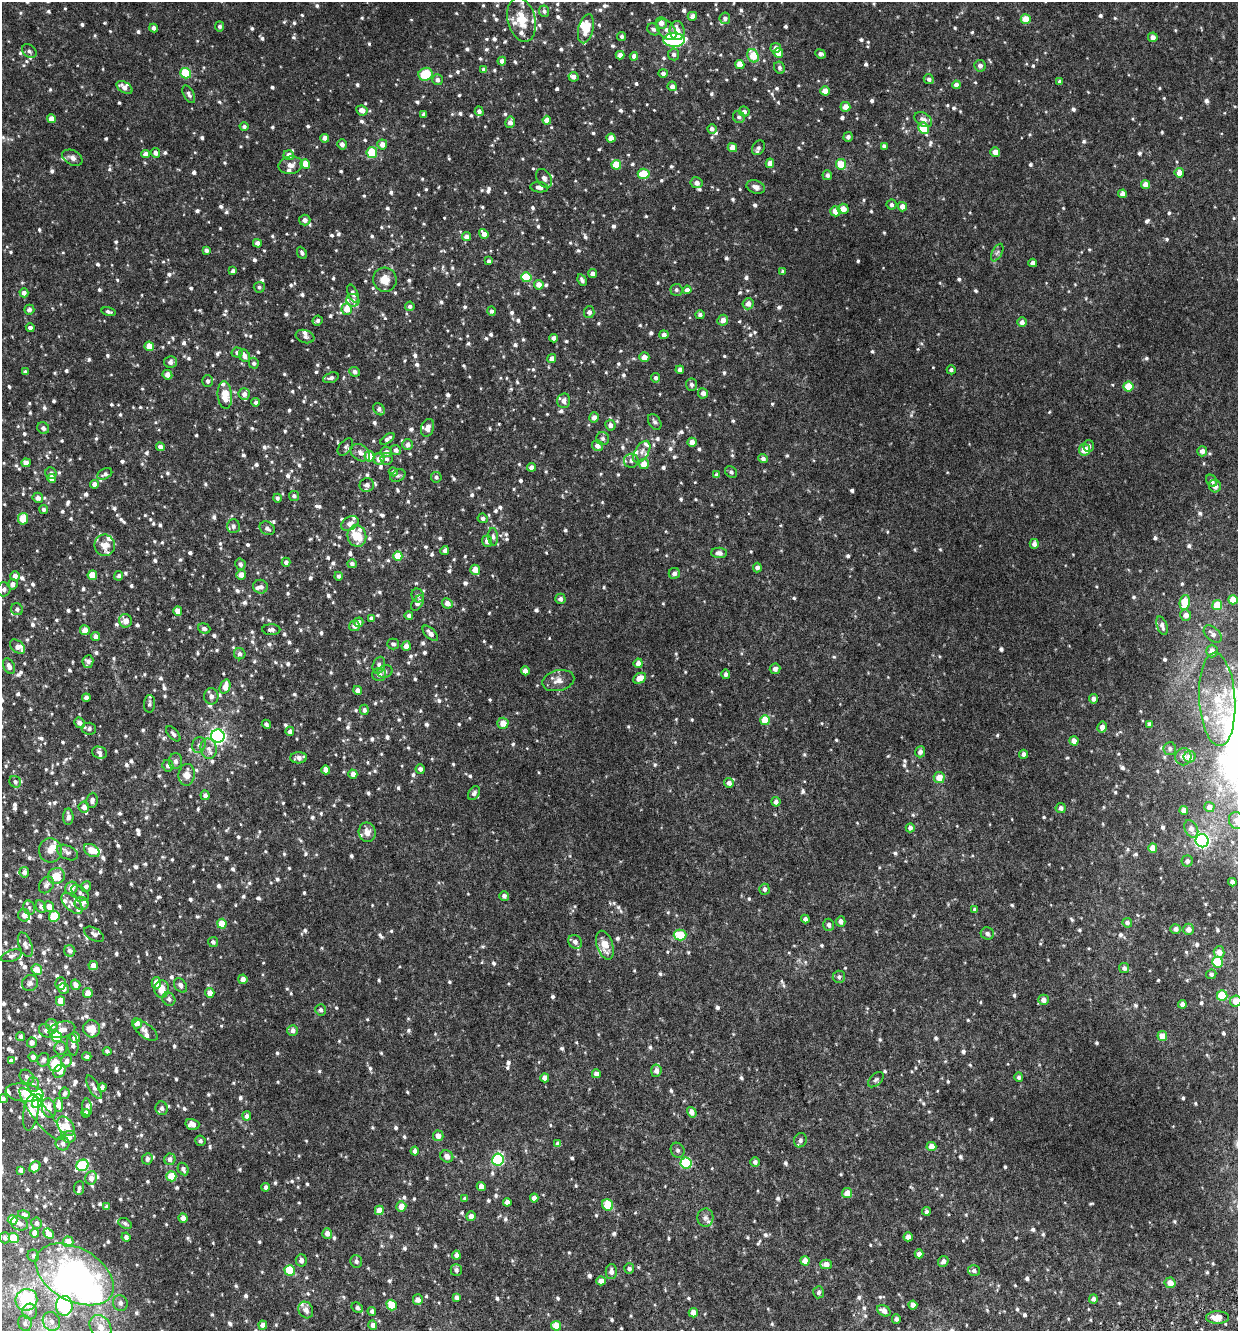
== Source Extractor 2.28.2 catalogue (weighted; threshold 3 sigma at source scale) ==
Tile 6 of 4 x 4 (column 2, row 2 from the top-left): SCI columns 1373-2608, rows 2719-4047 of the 5268 x 5434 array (HDU 1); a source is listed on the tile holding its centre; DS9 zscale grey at full resolution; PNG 1240 x 1333 px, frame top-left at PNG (2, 2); each listed source drawn as its Kron ellipse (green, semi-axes under 4 px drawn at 4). Shown black and unused: <1% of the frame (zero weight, under 3 of 6 exposures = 5% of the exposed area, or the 3 px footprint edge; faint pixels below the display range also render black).
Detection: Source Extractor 2.28.2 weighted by HDU 2 'WHT'; one run over the whole footprint, this tile lists its part. Background 0.00508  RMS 0.0024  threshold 0.00995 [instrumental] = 3 sigma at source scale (4.09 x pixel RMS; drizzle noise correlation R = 1.36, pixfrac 0.8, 0.0396/0.0396 arcsec/px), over >= 5 px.
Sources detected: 1415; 8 inside a brighter object's white glare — neither listed nor drawn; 74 inside a brighter listed object's ellipse — not listed separately; of the other 1333, all 500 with FLUX_AUTO >= 0.559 (the completeness limit of this list) listed and drawn (833 fainter detections not listed), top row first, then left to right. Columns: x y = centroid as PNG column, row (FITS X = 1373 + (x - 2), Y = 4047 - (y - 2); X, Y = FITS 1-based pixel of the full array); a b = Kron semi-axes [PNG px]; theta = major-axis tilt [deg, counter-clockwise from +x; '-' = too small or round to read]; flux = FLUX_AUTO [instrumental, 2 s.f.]
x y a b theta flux
544 11 6 5 - 0.59
692 16 5 4 - 1.3
725 18 5 5 - 0.66
1026 19 5 5 - 3.4
522 20 22 13 -76 5.7
661 23 6 5 - 1.4
220 26 5 4 - 0.56
154 28 4 4 - 0.91
586 29 15 7 76 4.1
654 29 7 5 -38 0.65
666 29 12 7 -46 1.2
677 30 9 7 -85 2.3
622 36 4 4 - 0.63
1153 37 5 4 - 1.2
674 40 11 7 0 25
776 48 5 5 - 0.96
29 51 8 6 -40 0.65
778 53 5 4 - 3.3
674 54 6 5 - 0.64
820 54 5 4 - 0.71
620 55 4 4 - 1.3
634 56 4 4 - 1
753 56 7 5 -64 5
502 61 4 4 - 1
740 64 4 4 - 2.6
980 66 6 5 - 0.9
779 68 6 5 - 0.58
484 70 4 4 - 0.94
186 73 5 5 - 10
663 73 4 4 - 0.73
426 74 7 6 - 6.2
573 77 5 4 - 1
929 79 5 5 - 0.65
437 80 5 5 - 0.73
1060 82 4 4 - 0.65
956 85 4 4 - 1.1
672 86 5 4 - 1
125 87 9 5 -32 1.4
825 91 4 4 - 2.3
189 94 9 5 -64 0.68
845 107 5 5 - 1.9
362 110 6 4 -25 1.6
479 111 5 4 - 0.98
744 111 5 5 - 0.71
424 114 4 3 - 0.61
739 117 6 5 - 0.66
51 119 4 4 - 1.9
547 120 4 4 - 1.9
923 120 9 6 -32 1.2
510 122 6 4 77 1.1
244 127 4 4 - 0.59
924 128 6 5 - 6.5
712 129 5 4 - 0.85
848 137 5 4 - 0.67
325 138 4 4 - 1
611 138 4 4 - 2.2
342 144 5 4 - 0.86
382 144 5 5 - 1.6
884 146 4 4 - 0.75
732 147 5 4 - 1.7
758 148 8 6 57 0.73
995 152 5 5 - 1.5
155 153 5 4 - 0.95
372 153 5 5 - 7.6
145 154 4 4 - 1.4
289 155 5 5 - 1.5
72 158 11 7 -28 1.2
770 163 5 4 - 1.3
305 164 5 4 - 3.6
841 164 5 5 - 4.6
291 165 12 8 9 1.5
616 165 5 4 - 5.2
1179 173 5 4 - 2
644 174 6 5 - 5.1
827 175 5 5 - 0.74
544 178 10 7 -58 1
697 183 6 5 - 1
1146 185 4 4 - 2.1
539 187 9 5 -5 1.1
756 187 9 6 -18 1.2
1123 194 4 4 - 1.1
891 205 5 5 - 0.67
902 207 5 4 - 1.6
843 209 5 5 - 1.6
835 211 5 5 - 2.2
305 220 6 5 - 1.1
484 234 5 4 - 1.5
467 237 4 4 - 1.2
257 243 4 4 - 0.88
206 250 4 4 - 0.74
302 253 6 4 -65 0.58
997 253 9 5 62 0.62
489 261 4 3 - 0.59
1033 263 4 4 - 1.2
233 271 4 4 - 0.63
783 272 4 3 - 0.57
593 274 4 4 - 1.2
526 277 5 5 - 7.5
385 280 12 11 - 2.9
582 280 6 4 -60 0.6
539 285 5 5 - 1.6
259 287 5 5 - 0.56
676 290 6 6 - 0.58
687 290 4 4 - 1
24 293 4 4 - 0.95
353 293 9 5 -68 0.84
353 300 6 6 - 0.87
748 304 5 5 - 1.2
410 306 5 4 - 0.58
347 309 5 5 - 3.1
29 310 5 5 - 0.8
492 311 5 4 - 0.58
108 312 7 4 -15 0.6
589 312 6 5 - 0.89
700 315 4 4 - 0.57
723 320 5 5 - 1.6
318 321 5 5 - 0.61
1022 322 5 4 - 0.97
30 328 4 4 - 0.71
664 335 4 4 - 0.82
305 337 9 6 -18 0.72
553 338 4 4 - 0.95
149 346 5 4 - 3
237 353 5 5 - 0.62
244 356 6 5 - 1.4
644 357 5 5 - 1.6
552 359 4 4 - 1.6
170 362 6 6 - 0.96
254 363 5 5 - 0.6
680 370 4 4 - 0.84
951 370 4 4 - 0.6
25 372 4 3 - 0.61
355 372 5 4 - 0.84
167 375 5 4 - 1.4
331 378 8 5 20 0.68
656 378 4 4 - 0.7
208 381 5 5 - 0.63
691 385 6 5 - 0.67
1128 387 5 5 - 5.6
703 393 5 5 - 1.2
244 394 5 5 - 1
225 395 14 7 -85 3.8
564 401 7 6 - 1.2
256 402 4 4 - 0.69
379 409 7 5 -51 0.78
594 417 5 4 - 1.3
655 422 9 5 -58 0.68
610 425 5 5 - 0.97
43 428 6 5 - 0.7
428 428 9 6 72 1.5
387 439 8 4 37 0.86
603 439 6 6 - 0.62
692 442 5 4 - 1.5
408 445 5 5 - 0.95
597 446 5 5 - 1.4
1089 446 6 5 - 0.59
160 447 4 4 - 1.1
345 447 10 6 50 0.65
396 450 5 5 - 0.82
1084 450 5 5 - 2.8
1202 451 5 5 - 1.1
386 452 5 5 - 1.1
642 452 12 6 58 1.1
360 453 11 7 -33 1.1
369 456 5 5 - 2.8
379 459 5 5 - 1.7
386 459 6 6 - 0.59
763 459 5 4 - 0.82
631 461 7 7 - 0.75
26 463 4 4 - 1.5
644 464 5 5 - 2.4
531 467 4 4 - 1.2
393 472 4 4 - 0.58
731 472 7 5 -42 0.57
51 473 6 5 - 0.65
105 474 8 5 26 0.62
717 475 4 4 - 0.78
398 476 8 5 27 0.59
436 477 5 5 - 0.6
52 479 4 4 - 1.5
1212 481 6 5 - 0.66
94 484 4 4 - 1
367 485 7 6 - 1
1215 486 6 6 - 1.5
294 496 5 5 - 0.72
38 498 5 5 - 1
277 498 4 4 - 0.62
44 509 4 4 - 0.57
483 518 5 4 - 0.59
23 519 6 5 - 5.1
350 523 9 6 32 1.1
233 526 7 6 - 0.78
267 528 8 6 -35 0.86
357 536 11 9 -73 6
493 537 9 5 -84 0.64
487 541 5 5 - 1.4
1034 544 5 4 - 0.97
105 545 11 10 - 2.3
445 550 5 4 - 0.88
719 553 8 5 -2 1.1
398 556 5 4 - 3.9
286 562 4 4 - 0.67
240 564 6 5 - 0.86
352 564 5 4 - 0.71
757 568 5 4 - 0.8
475 570 5 5 - 2.5
674 573 6 5 - 0.83
92 575 5 5 - 4.2
241 575 5 4 - 2.1
15 576 5 4 - 1
119 576 5 4 - 0.59
338 576 4 4 - 0.59
13 584 5 5 - 1
260 587 7 6 - 0.78
4 589 7 6 - 0.85
418 595 7 6 - 0.56
560 599 5 5 - 0.85
1233 600 4 4 - 2.7
1185 602 7 5 78 5.8
417 603 8 5 56 1.3
447 603 5 5 - 1.5
1217 605 5 5 - 4.6
17 609 6 6 - 0.64
178 611 5 4 - 2
1186 615 5 5 - 1.4
409 616 4 4 - 0.77
371 618 4 4 - 0.67
125 621 7 6 - 2.1
358 622 5 4 - 1
354 626 5 5 - 0.94
1162 626 9 5 -71 0.87
204 629 6 5 - 0.59
85 630 5 5 - 2.2
271 630 9 5 -1 0.79
430 633 9 5 -45 1.3
1213 634 10 6 -42 0.98
96 637 4 4 - 1
393 644 5 5 - 0.63
406 646 5 4 - 1.4
17 647 9 5 -43 1.4
1212 651 6 6 - 1.4
240 654 6 5 - 0.74
88 662 6 5 - 0.87
638 663 5 4 - 1.3
379 665 9 6 70 0.99
9 666 8 5 -65 1.1
775 669 5 5 - 1
385 671 7 6 - 0.61
525 671 4 4 - 1.4
379 674 7 6 - 1.2
725 674 5 4 - 0.58
639 678 7 5 27 2.2
558 681 16 10 13 1.8
225 687 7 5 71 2
358 690 4 4 - 1
211 696 8 7 - 0.86
86 698 4 4 - 1.1
1094 699 4 4 - 0.89
1217 699 47 18 -87 11
150 704 9 5 86 0.56
364 710 5 4 - 0.63
765 720 5 5 - 4.9
79 723 5 5 - 1.1
503 723 5 5 - 2.2
266 724 5 3 - 0.6
1149 724 4 4 - 0.67
1102 727 5 5 - 1.2
89 729 7 6 - 0.65
290 731 4 4 - 0.77
173 734 9 5 -48 0.61
218 736 7 6 - 61
1074 741 5 4 - 1.4
199 745 8 6 75 0.73
209 749 10 8 -78 1.3
1170 749 6 6 - 0.57
920 752 5 5 - 0.87
100 753 8 5 -18 0.68
1024 754 4 4 - 0.9
1183 757 8 8 - 1
1190 757 6 6 - 1.5
299 758 8 5 3 1.1
176 761 8 6 82 0.82
168 766 6 5 - 0.84
420 769 4 4 - 0.82
326 770 4 4 - 1.9
353 774 4 4 - 1.2
187 775 11 8 84 2.4
939 777 5 5 - 2.6
15 782 6 5 - 0.61
729 783 5 5 - 1.1
474 793 7 5 56 0.73
205 795 5 4 - 0.79
92 800 7 5 84 0.93
776 802 5 4 - 0.92
84 807 5 5 - 1.2
1209 807 5 5 - 1
1061 808 5 5 - 0.86
1184 810 4 4 - 1
68 817 8 5 90 1.1
1236 820 8 7 - 1
910 828 4 4 - 0.83
1191 829 9 6 -62 1.2
367 832 10 8 -78 1.7
1202 841 7 6 - 44
1153 848 5 4 - 2.4
50 850 12 11 - 1.9
92 850 8 5 -33 2.9
67 853 11 6 -26 0.88
1187 861 5 5 - 0.71
24 872 5 4 - 0.99
56 876 8 8 - 4.1
1232 882 4 4 - 0.8
46 885 9 7 56 0.92
86 886 5 5 - 0.75
71 888 7 6 - 2
764 889 5 5 - 0.66
80 893 10 5 -40 0.71
504 896 5 4 - 0.84
72 904 13 7 -44 1.2
82 904 7 6 - 0.65
41 907 6 5 - 0.64
49 907 5 5 - 1.8
29 908 7 5 -68 0.6
975 910 4 4 - 0.63
24 915 6 6 - 1.4
54 916 5 5 - 6.7
805 919 4 4 - 0.74
841 921 5 5 - 0.99
1127 923 5 4 - 0.68
222 924 5 4 - 3.1
829 925 6 5 - 0.67
1176 929 5 5 - 0.99
1188 929 5 5 - 1.4
987 933 7 6 - 0.7
94 934 11 6 -29 0.84
680 935 6 5 - 7.6
213 942 5 5 - 0.57
575 942 7 6 - 0.88
25 945 13 6 -70 1.1
605 945 15 8 -72 3.3
70 951 6 5 - 0.82
1219 952 6 5 - 1.7
12 956 11 5 21 0.74
1217 962 5 5 - 8.8
93 966 5 4 - 1.6
1124 968 5 5 - 0.71
37 970 6 5 - 2.5
1211 974 5 5 - 0.56
839 977 6 6 - 0.62
243 979 5 4 - 1.4
30 983 8 8 - 0.79
61 983 6 5 - 0.98
156 983 6 5 - 2.3
76 985 5 4 - 1.4
180 985 8 5 -56 0.84
64 988 6 5 - 1.4
162 989 8 7 - 2.7
88 993 5 4 - 2.2
210 993 5 4 - 1.8
1222 996 5 5 - 7.2
169 999 7 6 - 0.73
1044 1000 5 5 - 1.4
61 1001 5 4 - 3
1236 1001 6 5 - 2.7
1182 1004 4 4 - 0.95
321 1010 5 5 - 0.58
137 1023 5 5 - 1.3
52 1025 6 5 - 1.1
92 1029 8 8 - 3.5
62 1030 13 8 13 1.9
46 1031 7 6 - 0.68
145 1031 14 7 -37 1
293 1031 5 5 - 0.91
20 1036 4 4 - 0.61
1162 1036 5 5 - 2.6
57 1037 5 5 - 13
75 1037 5 5 - 1.3
32 1042 5 5 - 1.2
73 1045 11 5 -84 0.78
61 1048 7 6 - 0.79
107 1051 4 3 - 0.57
33 1057 5 4 - 0.85
87 1057 4 4 - 0.71
43 1060 7 5 70 0.76
11 1061 4 4 - 0.82
66 1061 6 5 - 0.96
55 1064 8 7 - 6.9
60 1071 7 5 58 1.5
656 1071 6 5 - 1.2
596 1074 4 4 - 1.1
27 1077 8 6 -43 0.9
1019 1077 5 4 - 0.57
545 1078 4 4 - 1.7
876 1080 9 5 44 0.57
33 1085 7 5 -88 0.66
94 1087 13 5 -62 0.83
102 1087 4 4 - 0.72
25 1093 19 9 -7 3.3
64 1093 6 5 - 0.63
3 1099 4 4 - 0.61
37 1101 7 5 67 4.4
58 1105 7 4 -83 1.7
87 1107 8 5 -87 0.64
49 1108 10 7 -74 1.7
162 1108 6 6 - 0.74
31 1112 18 7 81 3.1
692 1112 5 4 - 1.4
86 1113 4 4 - 0.92
41 1114 32 8 -52 2.8
247 1116 4 4 - 1
192 1124 7 5 -16 1.5
66 1126 11 7 -51 2.6
438 1136 5 5 - 1.6
69 1137 6 6 - 1.3
800 1140 7 6 - 0.83
200 1141 5 5 - 0.56
63 1143 7 7 - 0.76
558 1144 4 4 - 1.2
931 1147 5 4 - 2.1
678 1150 8 6 -61 0.66
415 1151 4 4 - 0.87
447 1156 6 6 - 1.3
147 1159 6 5 - 0.76
170 1159 6 5 - 0.93
498 1160 6 5 - 22
755 1162 4 4 - 0.71
686 1163 5 5 - 17
82 1165 6 5 - 16
35 1167 6 4 48 2.6
183 1169 6 5 - 0.87
21 1170 4 4 - 0.87
171 1176 5 5 - 5
91 1178 7 6 - 1.4
481 1186 4 4 - 1.5
266 1187 4 4 - 0.73
79 1188 7 5 83 0.64
847 1193 5 5 - 2.2
465 1198 4 4 - 0.56
534 1198 4 4 - 1.2
507 1202 4 4 - 1.1
608 1205 6 5 - 6.4
401 1206 5 5 - 2.2
107 1207 4 3 - 0.78
379 1210 5 4 - 3
926 1211 4 4 - 0.62
24 1214 6 4 -13 0.63
471 1216 5 4 - 1.2
183 1218 5 4 - 1.4
705 1218 9 8 - 0.81
12 1220 5 4 - 4.5
19 1223 9 7 -20 0.97
37 1223 5 5 - 0.75
125 1223 7 5 -26 0.57
35 1233 4 4 - 1.6
327 1233 5 5 - 1.3
48 1234 6 4 -42 1.8
126 1237 4 4 - 0.86
908 1237 4 4 - 1.3
5 1238 5 5 - 0.6
14 1238 5 5 - 7.6
68 1242 5 5 - 2.1
919 1254 4 4 - 1.2
456 1255 4 4 - 0.99
33 1256 6 5 - 0.62
301 1260 6 5 - 0.95
356 1261 6 6 - 0.65
805 1261 4 4 - 2.4
943 1261 6 5 - 0.87
826 1264 6 5 - 1.7
629 1269 5 5 - 0.67
290 1270 5 5 - 9.9
456 1270 6 5 - 0.73
974 1271 6 5 - 0.66
611 1272 7 5 89 1.1
75 1274 42 26 -29 42
601 1281 4 4 - 1.9
1170 1283 5 5 - 1.8
818 1292 6 5 - 0.6
456 1297 4 4 - 0.73
418 1299 5 5 - 1.1
1093 1299 4 4 - 0.71
26 1300 11 10 - 14
120 1303 8 7 - 1
392 1305 5 5 - 4.5
913 1305 4 4 - 1.4
64 1306 10 8 87 16
357 1308 6 4 -35 0.61
306 1310 9 7 -62 1.1
372 1311 4 4 - 0.56
884 1311 7 5 -32 1.4
30 1312 8 7 - 0.87
693 1313 4 4 - 2
1217 1318 11 6 1 2.8
896 1319 4 4 - 0.63
51 1321 10 8 -63 1.5
25 1323 8 6 -63 0.82
263 1325 4 4 - 1.5
373 1325 4 4 - 1.1
556 1326 5 5 - 4
100 1327 13 10 -56 3.4
Overlapping masked pixels (flux is a lower limit): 1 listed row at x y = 1217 1318
Isophote crosses this tile's border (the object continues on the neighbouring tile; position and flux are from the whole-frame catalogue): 6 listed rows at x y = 4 589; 1236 820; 1236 1001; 3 1099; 1217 1318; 100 1327